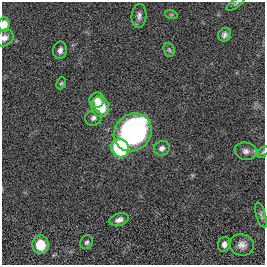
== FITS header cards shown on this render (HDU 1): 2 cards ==
NAXIS1  =                  263
NAXIS2  =                  263

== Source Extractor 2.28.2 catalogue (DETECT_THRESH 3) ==
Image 263 x 263 px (HDU 1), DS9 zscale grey, 1 PNG px = 1 image px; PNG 267 x 267 px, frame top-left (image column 1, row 263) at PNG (2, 2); each listed source drawn as its Kron ellipse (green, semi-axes under 4 px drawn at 4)
Background 0.00257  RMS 0.03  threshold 0.0899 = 3 sigma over >= 5 px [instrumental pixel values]
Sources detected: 23; all 23 listed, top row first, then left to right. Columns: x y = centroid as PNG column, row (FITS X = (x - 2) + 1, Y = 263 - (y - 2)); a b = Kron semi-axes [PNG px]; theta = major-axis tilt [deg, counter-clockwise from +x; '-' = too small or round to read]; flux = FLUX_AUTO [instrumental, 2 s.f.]
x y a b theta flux
236 3 10 4 35 3.6
171 14 6 4 -18 2.9
139 16 12 7 84 9.4
4 24 7 5 87 26
225 35 7 6 - 6.9
5 38 9 8 - 10
60 50 9 7 80 7.8
169 50 7 5 -68 3.8
61 83 6 4 66 3
97 100 7 7 - 16
100 107 10 8 -71 67
93 118 8 7 - 8.1
133 132 20 18 44 580
120 148 9 8 - 190
162 148 8 7 - 8.8
246 151 11 8 -8 10
263 152 7 4 46 3.2
261 215 13 4 -74 5.3
119 220 10 6 18 11
87 242 7 6 - 4.7
224 244 7 6 - 9
40 245 9 8 - 45
242 245 12 10 -16 14
At the frame edge (FLAGS 8, measured only in part): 4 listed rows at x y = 236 3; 4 24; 5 38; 263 152